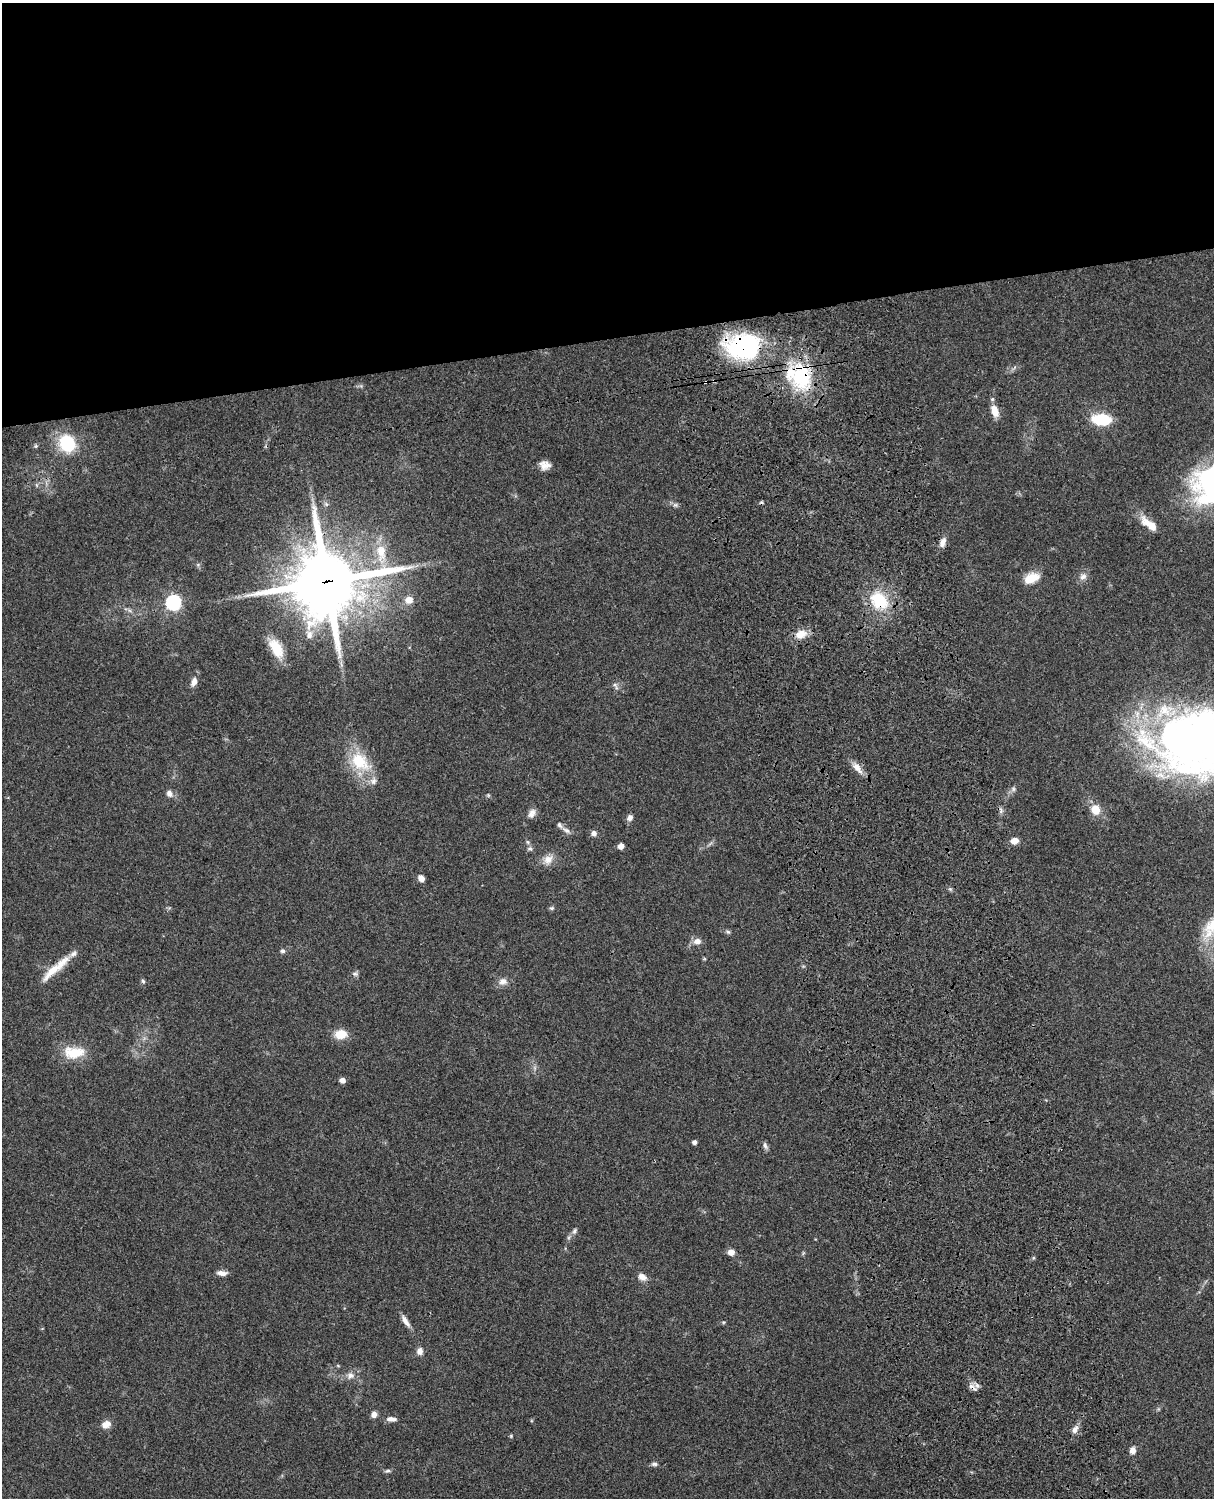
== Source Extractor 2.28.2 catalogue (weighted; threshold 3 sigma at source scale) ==
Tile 2 of 4 x 3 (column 2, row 1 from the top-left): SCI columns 1333-2544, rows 3268-4763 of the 5087 x 4926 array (HDU 1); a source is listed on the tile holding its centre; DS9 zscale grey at full resolution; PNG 1216 x 1500 px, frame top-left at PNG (2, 3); no overlay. Shown black and unused: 23% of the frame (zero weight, under 3 of 4 exposures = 6% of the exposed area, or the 3 px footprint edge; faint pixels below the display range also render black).
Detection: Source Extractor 2.28.2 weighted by HDU 2 'WHT'; one run over the whole footprint, this tile lists its part. Background 0.0768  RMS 0.0058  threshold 0.0259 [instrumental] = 3 sigma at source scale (4.5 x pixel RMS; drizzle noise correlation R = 1.50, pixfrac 1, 0.05/0.05 arcsec/px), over >= 5 px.
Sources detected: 78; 2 cosmic-ray / hot-pixel residue — not listed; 6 inside a brighter listed object's ellipse — not listed separately; the other 70 listed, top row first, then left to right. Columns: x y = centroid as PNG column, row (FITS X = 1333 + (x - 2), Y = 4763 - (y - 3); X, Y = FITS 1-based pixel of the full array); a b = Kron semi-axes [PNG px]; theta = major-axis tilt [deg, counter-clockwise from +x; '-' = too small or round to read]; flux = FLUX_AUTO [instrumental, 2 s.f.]
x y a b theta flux
743 346 38 26 0 68
801 376 39 29 -85 40
705 382 3 3 - 1.3
995 411 14 8 -70 6.3
1101 419 18 10 -5 23
67 443 17 15 -57 28
36 446 5 5 - 0.85
545 465 13 10 -10 4.5
37 485 6 4 -71 0.82
675 505 8 6 -19 1.4
1149 524 23 8 -38 9.6
943 542 13 7 71 3.6
381 552 27 14 -81 15
1083 577 10 8 32 3
1031 578 18 10 24 9.7
326 582 25 23 16 4100
409 600 9 8 - 4.6
879 600 28 20 -44 25
173 602 7 6 - 120
801 634 14 10 18 7.5
309 635 12 9 -84 4
276 648 27 13 -59 14
194 682 13 7 70 3.7
615 685 8 6 -42 1.6
1197 743 80 60 0 410
359 761 27 17 -42 24
857 768 18 8 -51 4.8
1013 789 6 6 - 1.4
169 794 8 7 - 2.7
488 795 5 4 - 0.71
1001 810 9 6 -76 1.6
1095 810 11 10 - 8.3
532 813 13 8 66 3.2
630 818 8 7 - 2.3
566 830 14 6 -33 2.5
594 833 7 6 - 2.2
1015 841 8 6 16 4.7
528 842 6 4 -70 0.94
621 846 6 5 - 2.9
530 849 7 6 - 1.5
548 859 15 12 51 5.5
421 878 7 5 -57 3.7
551 908 6 5 - 0.98
728 932 7 5 -29 1
697 941 10 8 8 3.8
282 951 6 5 - 1.4
53 970 36 10 44 13
355 974 9 5 -1 1.4
143 981 5 5 - 0.94
503 981 13 10 0 3.6
341 1034 13 10 5 9.3
74 1052 28 15 1 15
342 1080 6 5 - 2.8
694 1142 4 4 - 2
765 1146 10 6 -67 1.7
575 1231 9 6 60 1.6
731 1252 6 5 - 4.9
222 1273 11 5 -5 3.4
642 1277 10 8 -32 3.6
405 1321 19 6 -56 3.6
420 1351 8 7 - 2.9
350 1375 11 9 28 3.4
374 1414 7 6 - 3
391 1419 12 6 -5 3
106 1424 12 9 24 4
1075 1429 10 7 64 3.1
511 1436 5 4 - 0.64
1133 1450 7 6 - 3.4
654 1464 9 5 -6 1.6
387 1471 9 4 13 1.2
Overlapping masked pixels (flux is a lower limit): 5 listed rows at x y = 743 346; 801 376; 705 382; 326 582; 879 600
Isophote crosses this tile's border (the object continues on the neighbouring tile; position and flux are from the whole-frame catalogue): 1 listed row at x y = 1197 743